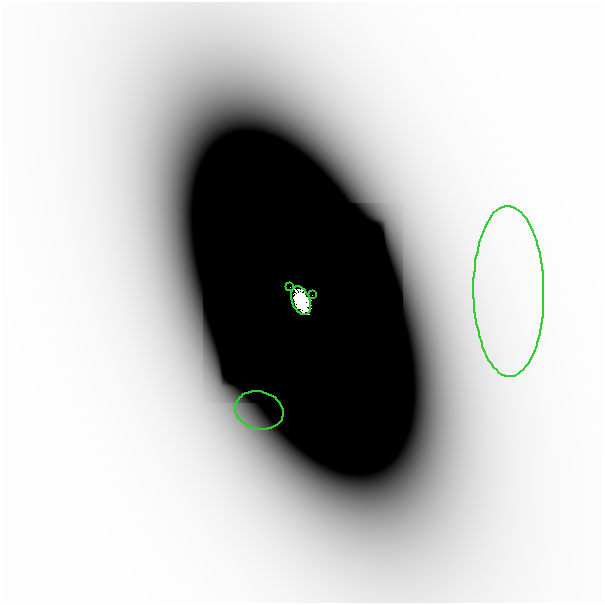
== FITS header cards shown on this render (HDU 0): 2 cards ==
NAXIS1  =                  601
NAXIS2  =                  601

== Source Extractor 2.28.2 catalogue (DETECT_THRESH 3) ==
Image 601 x 601 px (HDU 0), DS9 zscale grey, 1 PNG px = 1 image px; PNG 605 x 605 px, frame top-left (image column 1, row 601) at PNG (2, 2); each listed source drawn as its Kron ellipse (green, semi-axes under 4 px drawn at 4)
Background -9.82e-08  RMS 3.8e-08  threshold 1.15e-07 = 3 sigma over >= 5 px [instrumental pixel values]
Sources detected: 7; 2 with non-positive FLUX_AUTO (blend fragments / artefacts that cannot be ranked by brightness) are neither listed nor drawn; the other 5 listed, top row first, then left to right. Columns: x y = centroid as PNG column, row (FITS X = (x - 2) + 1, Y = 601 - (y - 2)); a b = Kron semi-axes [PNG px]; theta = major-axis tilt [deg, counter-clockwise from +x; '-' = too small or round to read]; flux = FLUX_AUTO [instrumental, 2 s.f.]
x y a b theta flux
290 287 2 2 - 1.6e-02
509 291 85 35 -89 7.9e-04
312 295 2 2 - 6.6e-03
301 301 15 9 -68 1.2e+01
259 410 24 19 -14 3.9e-05
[2 non-positive-flux detections neither listed nor drawn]